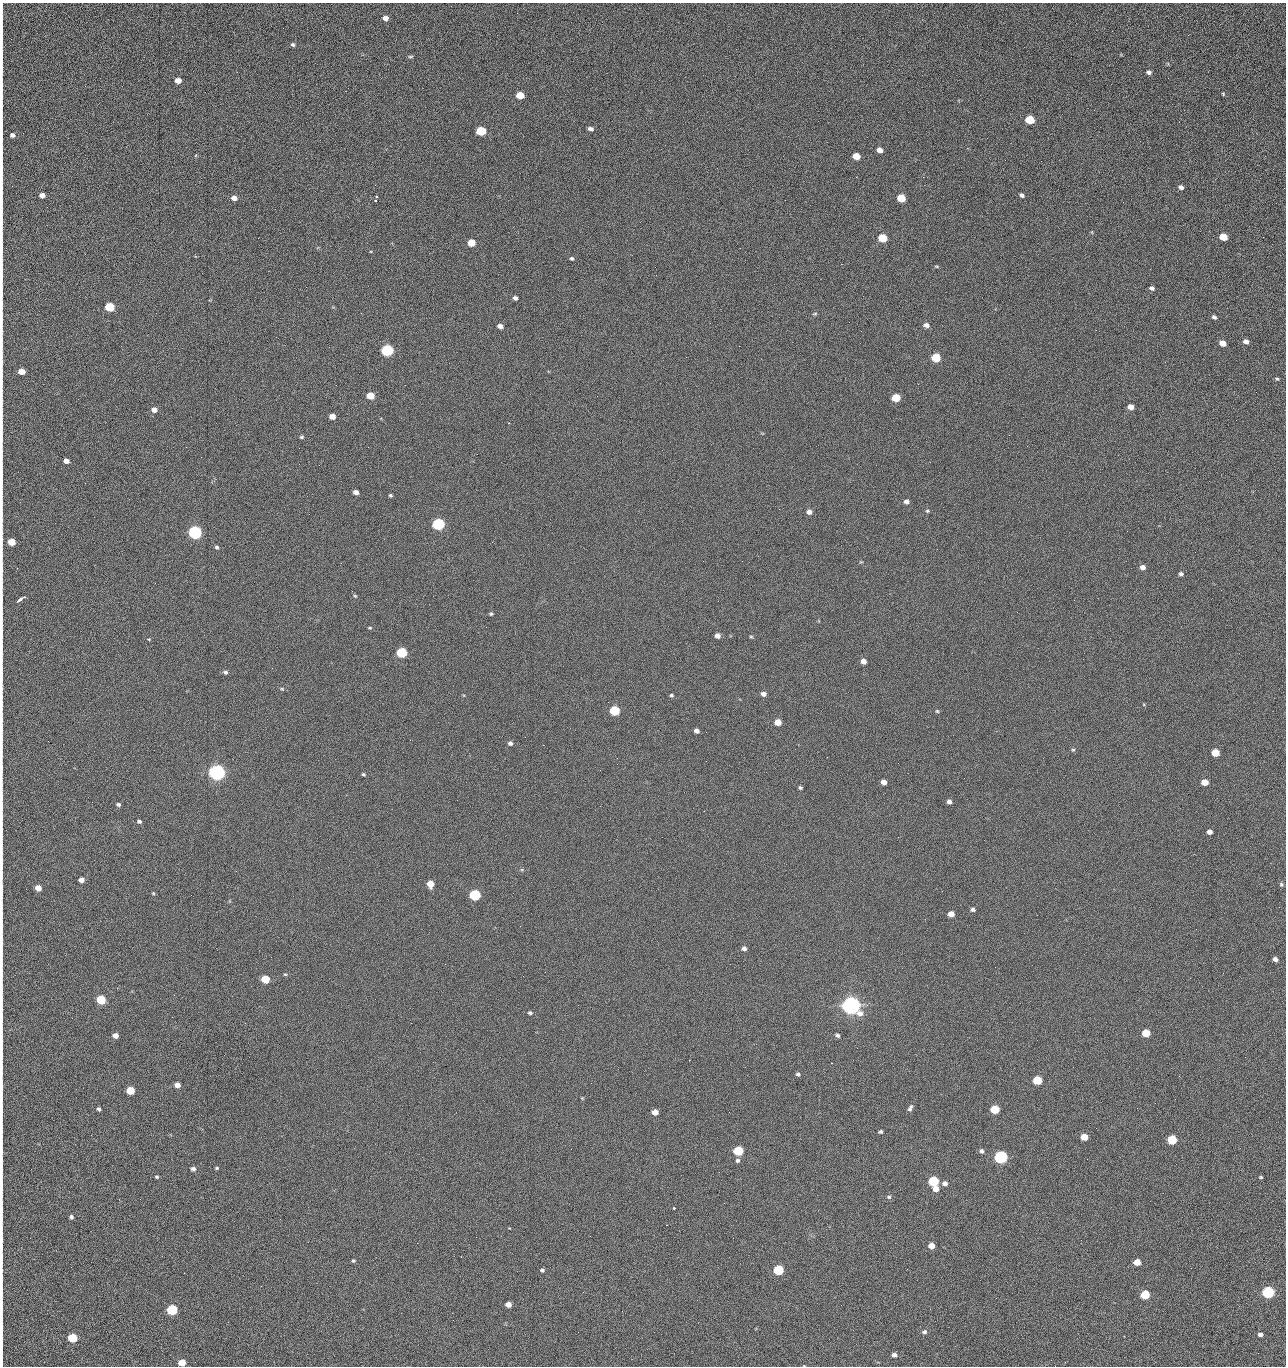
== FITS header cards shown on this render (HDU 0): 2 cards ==
NAXIS1  =                 1284 /fastest changing axis
NAXIS2  =                 1364 /next to fastest changing axis

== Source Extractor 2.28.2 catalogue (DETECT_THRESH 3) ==
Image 1284 x 1364 px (HDU 0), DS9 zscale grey, 1 PNG px = 1 image px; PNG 1288 x 1368 px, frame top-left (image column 1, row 1364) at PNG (2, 3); no overlay
Background 123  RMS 14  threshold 43.4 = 3 sigma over >= 5 px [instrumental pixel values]
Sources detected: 216; all 216 listed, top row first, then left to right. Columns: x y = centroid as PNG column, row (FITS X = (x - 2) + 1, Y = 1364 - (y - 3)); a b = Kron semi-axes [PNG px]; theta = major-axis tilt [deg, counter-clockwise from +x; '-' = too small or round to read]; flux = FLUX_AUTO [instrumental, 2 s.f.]
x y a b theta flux
2 7 8 2 90 1.2e+03
2 17 9 2 90 1.7e+03
385 18 6 5 - 4.8e+03
1188 35 3 2 - 1.3e+03
293 45 5 4 - 1.7e+03
2 55 25 2 90 5.0e+03
410 57 7 3 1 1.3e+03
1149 72 5 4 - 2.8e+03
178 81 5 4 - 8.6e+03
2 85 7 2 90 1.1e+03
1223 94 4 3 - 1.0e+03
520 95 6 5 - 2.3e+04
2 103 8 2 90 1.2e+03
1030 120 6 5 - 4.3e+04
1179 122 2 2 - 1.2e+03
590 129 5 4 - 3.3e+03
481 131 6 5 - 5.4e+04
12 135 5 4 - 2.6e+03
879 150 5 4 - 6.3e+03
856 156 6 5 - 1.6e+04
1041 161 2 2 - 1.9e+03
2 168 23 2 90 4.5e+03
856 177 2 2 - 2.5e+03
923 177 2 2 - 1.8e+04
1181 187 5 4 - 3.4e+03
42 195 5 4 - 5.1e+03
1022 195 5 4 - 2.5e+03
376 197 3 2 - 1.3e+03
234 198 5 5 - 5.8e+03
901 198 6 5 - 2.8e+04
375 200 3 2 - 1.6e+03
2 201 8 2 90 1.1e+03
1123 202 3 2 - 8.8e+02
2 221 11 2 90 1.9e+03
1223 237 6 5 - 2.4e+04
1263 237 2 2 - 8.0e+02
882 238 6 5 - 4.1e+04
471 243 5 5 - 2.0e+04
572 259 5 4 - 1.5e+03
841 264 2 2 - 2.7e+04
937 266 7 3 -9 1.1e+03
2 277 17 2 90 2.9e+03
306 287 3 2 - 6.9e+02
1152 288 5 4 - 2.6e+03
515 298 5 4 - 2.9e+03
110 307 6 5 - 5.2e+04
815 314 7 3 9 1.1e+03
1214 317 5 4 - 2.2e+03
849 322 2 2 - 4.2e+02
710 323 2 2 - 3.4e+03
926 325 6 5 - 4.1e+03
500 326 5 4 - 5.1e+03
1096 330 3 2 - 8.4e+02
2 332 9 2 90 1.2e+03
1246 341 5 5 - 4.4e+03
1223 343 5 5 - 9.8e+03
739 346 2 2 - 4.5e+02
387 350 6 5 - 1.6e+05
936 358 6 5 - 4.0e+04
22 371 5 5 - 1.1e+04
1277 379 5 4 - 1.2e+03
1256 392 2 2 - 1.5e+03
370 396 6 5 - 2.0e+04
896 398 6 5 - 3.3e+04
1131 407 5 5 - 9.6e+03
154 410 6 5 - 4.9e+03
332 416 5 4 - 9.1e+03
508 423 3 2 - 6.0e+02
1009 435 2 2 - 3.4e+03
301 437 5 4 - 1.4e+03
1027 446 2 2 - 5.0e+02
186 447 2 2 - 2.9e+03
66 461 5 4 - 5.7e+03
2 474 14 2 90 2.3e+03
85 483 2 2 - 9.3e+02
356 492 5 4 - 4.9e+03
390 495 4 4 - 1.5e+03
906 501 5 5 - 3.5e+03
779 509 2 2 - 5.2e+02
927 511 5 4 - 1.3e+03
809 512 5 5 - 4.9e+03
438 524 6 5 - 2.0e+05
195 532 6 5 - 3.2e+05
12 542 5 5 - 1.9e+04
492 542 2 2 - 2.7e+03
217 547 5 4 - 1.5e+03
742 561 3 2 - 7.5e+02
861 562 5 4 - 1.0e+03
1142 567 5 5 - 5.1e+03
2 569 10 2 90 1.6e+03
1181 574 6 5 - 2.2e+03
355 596 4 4 - 1.0e+03
25 597 3 2 - 8.4e+02
20 599 6 3 41 3.2e+03
491 614 4 4 - 1.3e+03
370 628 5 3 - 9.9e+02
717 636 5 4 - 5.0e+03
751 637 6 3 -1 1.1e+03
149 639 4 3 - 8.1e+02
2 648 11 2 90 1.8e+03
402 653 6 5 - 9.0e+04
863 661 5 5 - 7.2e+03
225 672 6 5 - 2.2e+03
282 689 6 4 -18 1.3e+03
763 694 5 5 - 4.1e+03
671 695 5 4 - 1.5e+03
614 711 6 5 - 7.4e+04
937 711 5 5 - 1.3e+03
778 722 5 5 - 1.4e+04
696 731 5 4 - 3.7e+03
706 732 3 2 - 7.6e+02
510 743 6 5 - 2.6e+03
543 745 2 2 - 3.3e+03
1073 750 5 4 - 1.3e+03
1215 753 5 5 - 2.6e+04
706 761 2 2 - 2.1e+03
617 764 2 2 - 2.5e+03
217 772 6 6 - 7.3e+05
363 774 5 4 - 1.2e+03
884 782 5 4 - 5.8e+03
1205 782 5 5 - 1.3e+04
800 788 4 3 - 1.4e+03
2 797 10 2 90 1.6e+03
949 802 5 4 - 3.9e+03
118 804 4 4 - 2.1e+03
2 808 10 2 90 1.9e+03
139 821 5 4 - 2.0e+03
1209 832 5 4 - 5.5e+03
81 880 5 4 - 5.8e+03
430 884 6 5 - 1.3e+04
1281 884 6 5 - 1.7e+03
38 888 5 4 - 9.6e+03
2 889 13 2 90 2.0e+03
153 893 5 4 - 1.0e+03
475 895 6 5 - 1.2e+05
973 909 5 4 - 2.6e+03
951 914 5 5 - 9.4e+03
2 941 11 2 90 1.7e+03
744 948 5 5 - 3.4e+03
1275 959 4 4 - 4.0e+03
285 974 4 4 - 1.0e+03
523 976 2 2 - 2.0e+03
265 979 5 5 - 3.3e+04
2 998 11 2 90 1.9e+03
101 1000 6 5 - 5.3e+04
851 1005 7 6 - 1.2e+06
530 1013 5 4 - 1.9e+03
411 1023 2 2 - 5.3e+03
1146 1033 5 5 - 2.9e+04
837 1035 5 4 - 2.2e+03
115 1036 5 4 - 6.1e+03
857 1048 2 2 - 1.3e+03
2 1057 11 2 90 1.9e+03
1245 1057 2 2 - 1.9e+03
798 1074 5 4 - 1.9e+03
1179 1076 2 2 - 2.9e+03
1037 1080 5 5 - 4.8e+04
177 1085 5 4 - 7.2e+03
130 1090 5 5 - 3.1e+04
582 1098 5 4 - 9.4e+02
1155 1103 3 2 - 8.4e+02
2 1108 17 2 90 2.5e+03
910 1108 8 4 61 2.6e+03
98 1109 4 3 - 1.9e+03
994 1109 6 5 - 4.4e+04
655 1112 5 5 - 8.8e+03
729 1112 3 2 - 1.0e+03
880 1132 4 3 - 1.7e+03
91 1135 2 2 - 2.6e+03
1084 1137 5 5 - 1.7e+04
1172 1140 5 5 - 5.8e+04
571 1149 3 2 - 8.8e+02
738 1151 6 5 - 7.8e+04
981 1151 6 5 - 2.3e+03
1001 1157 6 5 - 2.8e+05
1087 1159 2 2 - 1.3e+03
737 1160 6 6 - 2.1e+03
217 1168 5 4 - 1.2e+03
193 1169 6 5 - 2.8e+03
157 1177 3 3 - 1.3e+03
1261 1177 4 3 - 1.1e+03
933 1181 6 5 - 8.5e+04
945 1183 6 6 - 3.9e+03
2 1187 15 2 90 2.3e+03
936 1189 5 5 - 9.5e+03
889 1197 6 5 - 1.7e+03
674 1208 3 3 - 1.4e+03
71 1217 4 4 - 2.2e+03
280 1219 2 2 - 2.2e+03
476 1237 2 2 - 8.4e+03
2 1240 12 2 90 2.1e+03
308 1242 2 2 - 1.9e+03
417 1243 2 2 - 5.5e+03
931 1246 5 5 - 8.8e+03
353 1261 4 4 - 1.5e+03
1137 1262 5 5 - 1.4e+04
542 1270 5 4 - 1.7e+03
778 1270 6 5 - 8.1e+04
583 1292 2 2 - 5.2e+02
1268 1292 6 5 - 1.9e+05
1145 1295 5 5 - 4.6e+04
2 1296 14 2 90 2.1e+03
996 1298 2 2 - 2.7e+03
508 1304 5 4 - 7.7e+03
172 1310 6 5 - 1.0e+05
622 1311 3 2 - 8.8e+02
2 1325 12 2 90 2.3e+03
578 1332 2 2 - 3.5e+03
924 1332 7 6 - 2.5e+03
1260 1335 5 4 - 3.2e+03
1124 1336 2 2 - 5.5e+02
72 1338 6 5 - 5.4e+04
894 1355 5 5 - 3.5e+03
2 1361 16 2 90 1.8e+03
182 1363 5 5 - 1.8e+04
1055 1366 2 2 - 2.1e+03
At the frame edge (FLAGS 8, measured only in part): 28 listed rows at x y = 2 7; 2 17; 2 55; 2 85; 2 103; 2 168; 2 201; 2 221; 2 277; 2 332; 22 371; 2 474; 2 569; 2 648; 2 797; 2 808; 2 889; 2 941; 2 998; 2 1057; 2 1108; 2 1187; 2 1240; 2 1296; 2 1325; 2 1361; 182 1363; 1055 1366

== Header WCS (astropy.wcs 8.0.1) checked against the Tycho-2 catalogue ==
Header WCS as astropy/WCSLIB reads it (CRVAL/CRPIX/CD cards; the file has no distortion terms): RA---TAN/DEC--TAN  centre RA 15:41:40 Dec +51:59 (235.42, +51.98 deg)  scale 1.26 arcsec/px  FOV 26.9' x 28.5'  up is +92 deg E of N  parity flipped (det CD > 0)
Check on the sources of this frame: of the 60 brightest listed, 11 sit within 2.0 arcsec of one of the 12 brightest Tycho-2 stars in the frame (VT <= 12.29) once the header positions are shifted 0.32 arcsec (0.31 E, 0.07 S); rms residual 1.04 arcsec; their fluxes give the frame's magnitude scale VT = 24.59 - 2.5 log10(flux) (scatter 0.20 mag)
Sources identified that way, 11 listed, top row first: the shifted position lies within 2.0 arcsec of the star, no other Tycho-2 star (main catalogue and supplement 1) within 4.0 arcsec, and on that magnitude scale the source's flux lands within +1.5 / -3 mag of the star's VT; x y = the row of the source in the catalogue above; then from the Tycho-2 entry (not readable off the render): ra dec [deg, ICRS J2000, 3 dp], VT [Tycho-2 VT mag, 2 dp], TYC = Tycho-2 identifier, HIP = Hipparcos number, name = IAU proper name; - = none
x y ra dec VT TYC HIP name
387 350 235.614 +52.064 11.61 3489-1132-1 - -
438 524 235.514 +52.049 11.19 3489-1407-1 - -
195 532 235.515 +52.133 11.12 3489-1380-1 - -
217 772 235.378 +52.130 9.31 3489-1322-1 76850 -
475 895 235.303 +52.042 11.52 3489-958-1 - -
851 1005 235.232 +51.912 9.59 3489-824-1 - -
1001 1157 235.143 +51.862 10.97 3489-1016-1 - -
933 1181 235.131 +51.886 12.29 3489-908-1 - -
778 1270 235.084 +51.941 11.45 3489-1346-1 - -
1268 1292 235.062 +51.771 11.53 3489-1453-1 - -
172 1310 235.075 +52.152 11.74 3489-912-1 - -